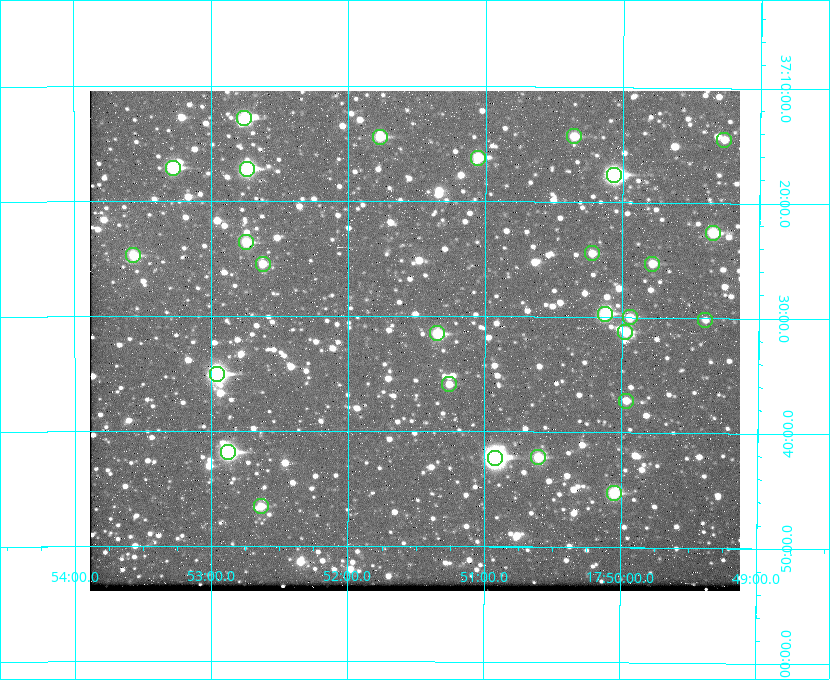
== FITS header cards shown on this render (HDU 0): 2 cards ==
NAXIS1  =                  650 / Width of table row in bytes
NAXIS2  =                  500 / Number of rows in table

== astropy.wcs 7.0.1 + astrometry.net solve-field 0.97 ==
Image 650 x 500 px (HDU 0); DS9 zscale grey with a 90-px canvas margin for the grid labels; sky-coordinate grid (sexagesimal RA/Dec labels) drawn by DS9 from the SOLVED WCS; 27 Tycho-2 reference stars matched to detected sources circled (green)
Header WCS: none
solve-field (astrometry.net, Tycho-2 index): SOLVED blind (the file carries no WCS)
Solved WCS: RA---TAN-SIP/DEC--TAN-SIP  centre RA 17:51:31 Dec +37:32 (267.88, +37.54 deg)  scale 5.22 arcsec/px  FOV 56.5' x 43.5'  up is +180 deg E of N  parity flipped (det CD > 0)
(file carries no celestial WCS; the grid is the blind solution)
Tycho-2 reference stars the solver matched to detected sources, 27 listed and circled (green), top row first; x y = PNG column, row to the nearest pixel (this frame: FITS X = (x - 90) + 1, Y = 500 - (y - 91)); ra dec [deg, ICRS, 3 dp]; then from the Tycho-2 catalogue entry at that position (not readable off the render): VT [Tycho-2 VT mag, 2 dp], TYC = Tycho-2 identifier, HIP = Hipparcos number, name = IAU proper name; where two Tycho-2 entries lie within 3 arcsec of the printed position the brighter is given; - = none
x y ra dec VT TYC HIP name
244 118 268.189 +37.213 9.71 2620-542-1 - -
574 136 267.589 +37.238 11.09 2619-212-1 - -
380 137 267.943 +37.240 10.39 2620-505-1 - -
724 140 267.316 +37.242 12.03 2619-611-1 - -
478 158 267.764 +37.270 10.17 2620-784-1 - -
173 168 268.319 +37.285 9.88 2620-536-1 - -
247 169 268.183 +37.286 8.98 2620-786-1 87506 -
614 175 267.517 +37.293 8.96 2619-379-1 - -
713 233 267.335 +37.377 10.60 2619-634-1 - -
246 242 268.186 +37.393 10.44 2620-175-1 - -
592 253 267.555 +37.408 11.50 2619-358-1 - -
133 255 268.392 +37.412 10.60 2620-800-1 - -
263 264 268.156 +37.424 11.25 2620-712-1 - -
652 264 267.445 +37.422 11.17 2619-451-1 - -
605 314 267.531 +37.495 10.07 2619-274-1 - -
630 317 267.485 +37.500 11.33 2619-40-1 - -
705 320 267.347 +37.503 12.15 3088-638-1 - -
625 332 267.494 +37.522 10.35 3088-270-1 - -
437 333 267.836 +37.525 9.96 3089-889-1 - -
217 374 268.239 +37.584 8.64 3089-755-1 - -
449 384 267.815 +37.598 11.54 3089-1081-1 - -
626 401 267.491 +37.621 11.40 3088-1284-1 - -
228 452 268.219 +37.697 8.93 3089-671-1 - -
538 457 267.652 +37.703 11.04 3089-693-1 - -
495 458 267.730 +37.705 8.13 3089-1203-1 87349 -
614 493 267.512 +37.755 10.10 3089-2332-1 - -
261 506 268.159 +37.775 11.22 3089-2245-1 - -